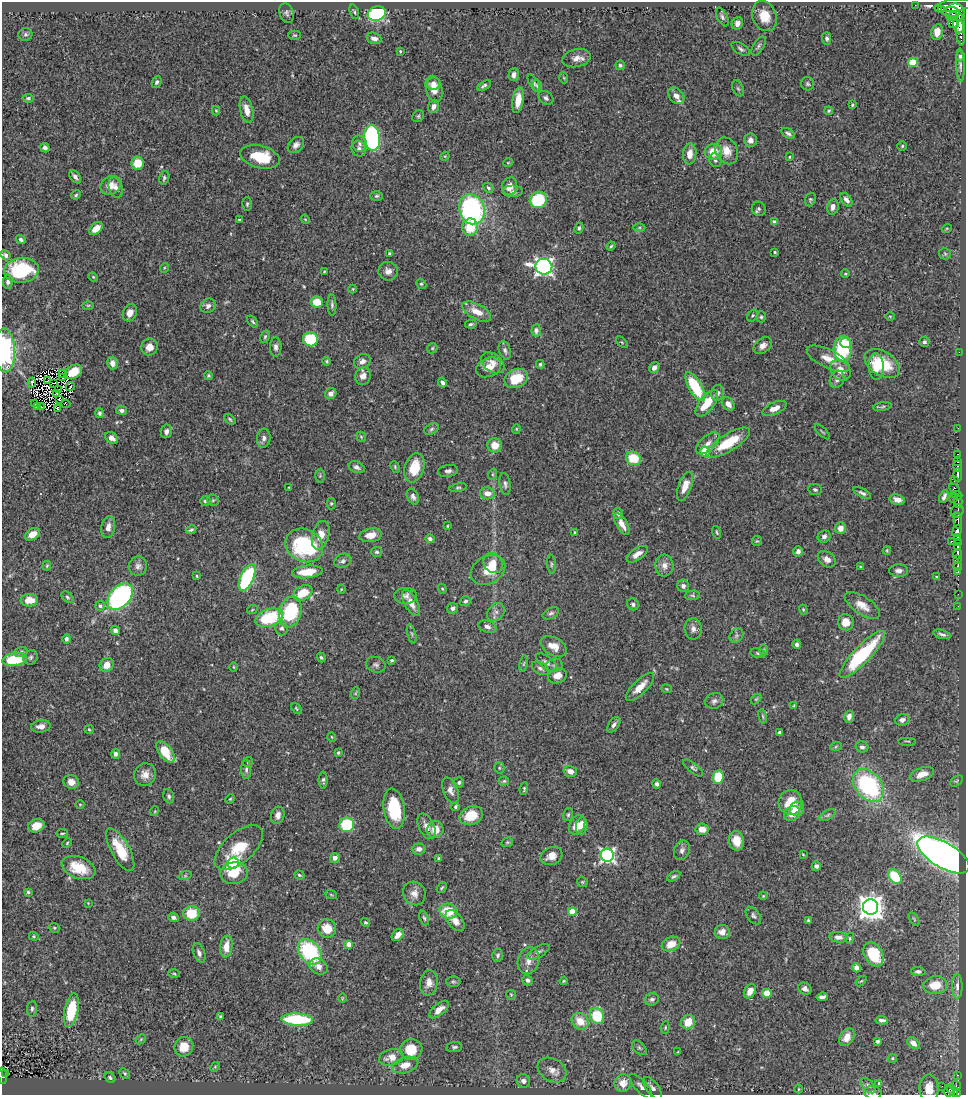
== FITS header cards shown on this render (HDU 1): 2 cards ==
NAXIS1  =                  964
NAXIS2  =                 1093

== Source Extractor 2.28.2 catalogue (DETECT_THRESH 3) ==
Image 964 x 1093 px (HDU 1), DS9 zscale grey, 1 PNG px = 1 image px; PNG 968 x 1097 px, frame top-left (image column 1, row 1093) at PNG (2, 2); each listed source drawn as its Kron ellipse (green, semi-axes under 4 px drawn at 4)
Background 0.705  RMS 0.026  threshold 0.0775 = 3 sigma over >= 5 px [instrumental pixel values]
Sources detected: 486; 4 with non-positive FLUX_AUTO (blend fragments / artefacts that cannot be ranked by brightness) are neither listed nor drawn; the other 482 listed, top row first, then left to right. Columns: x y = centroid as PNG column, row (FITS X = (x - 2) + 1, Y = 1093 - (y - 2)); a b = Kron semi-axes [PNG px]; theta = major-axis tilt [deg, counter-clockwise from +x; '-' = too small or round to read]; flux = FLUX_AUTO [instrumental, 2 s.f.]
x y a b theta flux
915 5 2 2 - 4.9
953 6 19 6 7 1500
938 8 3 2 - 87
942 9 3 3 - 73
354 12 7 4 -69 2.8
951 12 8 5 -3 940
956 12 9 8 - 1500
286 13 10 7 -71 5.3
377 13 9 7 22 240
764 16 16 12 -67 29
722 17 10 5 -64 5
953 17 6 4 13 470
737 23 6 5 - 6.9
953 23 5 5 - 260
959 23 10 5 90 920
937 32 8 6 78 14
961 33 12 3 -86 550
25 34 7 6 - 3.6
295 35 6 4 -1 2.3
374 38 7 5 -19 8.2
827 38 6 4 -89 4.5
759 46 11 5 57 4.4
741 49 10 5 -32 4.8
400 51 3 3 - 1.7
960 56 5 3 - 3.4
576 58 14 9 12 13
913 62 5 4 - 42
620 65 5 4 - 3.3
960 65 17 4 -88 6
514 75 6 5 - 8.1
564 78 5 3 - 1.6
157 82 6 4 64 3.9
433 83 7 6 - 6.2
534 83 10 4 -59 3.9
808 84 6 6 - 3.5
484 85 7 3 30 3.7
537 86 6 5 - 3
434 89 13 8 -75 22
738 89 8 5 -62 3.4
676 96 9 6 -47 12
28 98 5 4 - 2.8
546 98 8 6 -37 5.1
518 100 13 5 82 22
852 105 4 3 - 2.2
434 106 7 5 68 7.3
216 110 5 4 - 1.8
247 110 13 6 -77 18
829 111 4 3 - 2.1
418 116 6 5 - 3
788 133 7 4 -33 4.6
372 138 13 8 -84 280
750 140 7 6 - 8.3
360 144 8 7 - 6.7
296 145 9 6 43 7.6
902 146 5 4 - 2.3
45 148 5 4 - 6.8
359 149 8 7 - 5.8
727 151 14 10 -65 22
713 152 8 8 - 32
690 154 10 6 84 17
445 156 5 4 - 1.7
260 157 20 11 -14 63
789 157 4 3 - 1.5
715 160 7 6 - 4
137 163 6 6 - 29
508 163 5 4 - 1.9
75 177 7 5 -52 5.4
164 178 7 5 75 3.8
110 185 11 9 34 16
510 186 9 7 70 19
116 188 10 6 -72 8.5
488 188 6 4 -48 3.6
513 192 10 6 0 6.1
76 195 5 4 - 2.5
377 196 6 4 2 2.9
810 199 7 5 71 2.8
538 200 9 8 - 81
846 200 8 5 -53 7.2
247 204 7 5 88 3.2
833 207 8 5 82 9.2
472 209 15 12 -71 300
759 209 7 7 - 4.3
305 219 5 3 - 1.6
239 220 3 3 - 1.9
774 222 4 4 - 6.6
470 227 9 8 - 46
639 227 6 4 1 2.7
96 228 8 5 40 20
579 228 5 4 - 3.2
947 228 5 3 - 1.5
21 239 5 4 - 3.8
611 246 4 4 - 2.3
775 252 3 3 - 2.4
390 254 3 3 - 2.4
945 254 6 5 - 2.8
5 255 5 4 - 4.9
544 267 8 8 - 700
164 268 5 3 - 1.6
21 270 17 12 6 120
388 271 10 9 - 11
324 272 3 3 - 1.7
845 274 4 3 - 1.7
93 277 4 4 - 1.8
8 282 7 5 85 5.8
421 284 5 4 - 2.5
353 289 4 4 - 1.5
317 302 6 5 - 28
88 305 6 4 1 1.8
332 305 10 4 -88 4.3
208 306 8 7 - 7.3
477 311 16 7 -29 21
130 313 9 6 67 12
752 315 6 4 56 2.9
890 316 5 3 - 1.4
761 317 5 4 - 2.9
253 321 7 3 -50 2.6
471 324 5 3 - 2.7
536 330 6 4 84 5.1
265 337 7 4 64 2.5
310 339 7 7 - 70
622 342 7 3 -45 1.9
924 342 5 5 - 4.2
846 343 6 5 - 34
763 346 10 7 39 10
149 347 8 8 - 13
276 347 9 6 -89 6.1
432 348 5 4 - 2.5
843 349 13 9 87 120
5 350 22 10 -87 200
505 350 9 5 -72 5.1
959 352 2 2 - 74
828 359 23 9 -26 23
326 361 4 3 - 2
362 361 9 7 27 7.9
112 363 6 5 - 9.8
493 363 13 9 -37 12
540 364 4 3 - 2.7
882 364 19 12 -32 59
876 366 13 7 -86 50
489 367 13 9 24 19
654 367 6 5 - 8.1
840 370 11 9 -49 18
73 372 9 6 30 33
63 374 4 2 - 2.7
208 375 4 4 - 2.2
363 376 9 7 77 11
63 378 2 2 - 0.67
516 378 12 9 23 45
837 379 9 7 66 7.6
48 380 2 2 - 1.6
32 383 5 2 - 0.28
53 383 4 2 - 0.73
442 383 5 3 - 4.7
70 386 4 2 - 1.6
695 387 16 6 -60 87
59 390 2 2 - 0.9
56 393 2 2 - 1.4
331 393 6 5 - 10
718 393 8 6 73 5.1
59 399 3 2 - 2.1
35 403 3 2 - 1.3
707 403 16 7 52 44
66 404 4 2 - 0.46
728 404 7 5 -49 12
37 406 3 2 - 1.1
41 406 3 2 - 2.3
882 407 9 3 9 2.9
57 408 3 2 - 1.4
775 408 13 6 24 15
121 410 5 4 - 5.6
100 413 5 4 - 4.1
230 419 6 4 -39 2.6
958 428 2 2 - 7.8
431 429 8 5 28 3.7
516 429 4 4 - 1.9
166 431 7 5 79 6.7
822 432 10 2 -45 1.9
361 437 5 4 - 2.3
112 438 7 5 -36 11
264 438 9 7 86 6.8
708 443 14 7 41 11
728 443 25 8 31 59
495 445 7 7 - 22
705 452 5 5 - 87
958 454 3 2 - 18
633 458 7 6 - 49
958 461 3 3 - 170
958 466 5 3 - 320
357 467 8 5 -23 5.5
395 467 6 4 -66 2.3
414 468 15 9 72 44
448 471 10 6 8 5.7
493 474 6 4 71 2.4
958 475 7 3 -90 390
320 476 7 4 90 2.4
954 480 3 3 - 22
505 484 11 5 -81 5.6
685 486 15 6 70 22
289 487 3 2 - 1
458 488 9 4 11 3.5
815 489 7 5 -9 3.9
955 489 6 3 -41 33
487 493 7 6 - 16
862 493 10 4 -27 4.8
957 495 5 2 - 38
413 497 8 5 -63 6
944 497 6 3 66 5.2
954 499 2 2 - 8.7
213 500 6 5 - 3.1
897 500 8 5 -15 10
205 501 5 5 - 3.1
958 502 6 2 90 96
331 503 6 4 90 2.7
957 511 7 6 - 140
618 513 6 5 - 5.7
958 521 8 3 -87 120
622 524 12 5 -59 16
447 526 4 2 - 1.3
108 527 11 7 79 12
841 528 6 5 - 13
191 530 5 3 - 3
957 531 6 4 65 520
575 532 3 3 - 2
717 532 6 3 -72 1.9
32 534 8 5 32 18
321 535 14 8 75 20
371 535 11 7 10 21
824 536 6 6 - 6.4
958 538 3 2 - 45
430 539 4 4 - 4.9
757 541 5 5 - 2.1
952 541 3 2 - 48
958 543 2 2 - 0.3
304 545 19 16 -26 160
957 547 3 3 - 130
887 550 4 4 - 1.8
798 551 5 4 - 5.4
377 552 6 5 - 3.3
637 554 12 6 34 12
958 554 5 3 - 400
827 559 10 7 -36 9.9
958 559 4 3 - 130
343 561 9 7 25 7
493 563 10 9 - 16
551 564 9 4 -86 3.1
47 566 5 3 - 1.9
138 566 9 9 - 7.9
664 566 11 9 -87 12
958 566 4 3 - 160
861 567 4 2 - 1.7
488 570 18 13 31 37
899 571 9 6 -1 7.1
307 572 15 6 6 37
958 572 3 2 - 16
197 576 4 3 - 1.6
247 577 14 6 65 190
937 577 3 2 - 2
683 586 6 6 - 6.1
341 589 4 3 - 1.3
442 589 5 4 - 1.8
303 593 10 7 28 37
958 594 3 2 - 1.4
693 595 7 5 3 2.9
405 596 11 8 3 8.2
67 597 7 4 -41 3.2
120 597 15 10 48 350
29 600 8 6 1 23
465 601 5 5 - 3.2
411 603 14 6 -61 17
633 604 6 5 - 3.9
862 605 20 9 -33 19
100 606 5 4 - 4.3
958 606 2 2 - 3.4
452 608 5 5 - 5.5
252 610 5 3 - 1.7
803 610 5 4 - 2.1
290 612 16 11 74 110
496 612 10 7 49 7.4
551 613 9 5 28 4.3
269 618 14 8 18 91
846 622 8 8 - 21
487 626 9 6 -17 6.6
282 628 7 6 - 5.4
693 629 10 8 -87 8.7
115 631 5 4 - 6.2
412 634 10 3 -75 3.2
942 634 9 3 -16 4.3
736 635 8 6 47 4.5
66 639 5 4 - 4.3
797 644 4 4 - 4.2
554 646 14 9 -29 18
764 650 6 3 89 2.2
21 652 7 5 18 3.2
758 653 7 5 -10 3.3
862 654 31 8 46 150
31 657 7 6 - 4.4
321 658 5 4 - 2.7
14 660 12 6 8 77
392 660 3 3 - 2.6
547 663 13 6 -39 7.4
524 664 8 4 81 2.5
107 665 7 6 - 16
376 665 10 7 -21 5.6
554 665 8 6 15 5
234 667 5 3 - 1.6
540 668 9 5 -31 5.2
557 676 9 7 21 17
640 687 18 7 44 23
666 689 5 4 - 1.9
356 693 6 4 71 2.2
756 699 6 4 45 1.9
714 701 9 7 24 6.6
794 706 4 3 - 1.8
296 709 6 4 -52 2.1
763 716 7 3 -81 2.3
849 717 6 4 75 9.1
902 720 7 5 15 7.2
614 725 9 5 55 5.5
41 726 10 6 8 11
89 729 5 4 - 2.1
780 732 4 3 - 3.8
332 737 5 3 - 1.4
907 741 9 2 0 1.7
836 746 6 4 20 2.2
862 747 6 5 - 5
165 752 12 6 -54 39
338 753 3 3 - 2.5
116 754 5 4 - 5.5
248 762 5 4 - 2.3
499 768 5 5 - 2.4
693 768 12 5 -39 4.3
246 769 9 5 90 5.1
570 771 6 5 - 12
922 774 13 6 18 20
145 775 11 11 - 14
718 777 7 5 84 48
323 780 8 4 90 3.9
504 781 5 4 - 2.9
957 781 7 4 33 2.4
71 782 8 7 - 13
459 782 5 5 - 3.9
657 784 5 4 - 5
868 785 18 13 -50 220
524 789 6 3 82 2.4
450 790 13 7 -69 10
169 796 7 5 -72 3.8
230 799 5 3 - 1.8
790 802 12 12 - 40
80 804 4 3 - 1.5
455 807 4 3 - 2.5
394 809 20 10 -81 83
797 809 7 7 - 9.4
155 811 5 3 - 1.4
792 813 8 7 - 23
278 815 8 6 77 9.4
568 815 6 5 - 2.9
828 815 9 4 28 3.9
471 816 12 9 21 42
347 825 7 7 - 92
577 825 10 7 63 23
36 826 8 6 22 19
427 826 14 7 -65 13
582 826 8 5 83 19
702 829 6 5 - 17
435 830 8 8 - 23
62 833 6 3 8 2
736 841 10 7 -79 25
507 842 6 4 19 2.2
67 843 5 3 - 2
239 847 29 15 41 52
419 849 7 5 3 6.7
120 850 24 9 -61 47
682 850 10 7 69 7.2
803 854 3 3 - 1.3
607 855 6 6 - 420
943 855 29 12 -31 1300
551 856 11 8 27 16
335 858 5 4 - 8.1
438 858 4 3 - 1.7
233 863 6 5 - 360
816 866 5 4 - 5.4
78 868 17 10 -20 51
234 873 14 10 6 41
299 875 5 4 - 2.5
185 876 7 4 18 2.7
674 876 7 4 28 3.3
895 877 8 6 -52 63
582 882 6 5 - 2.3
442 888 6 3 52 2.1
28 892 4 3 - 2.8
414 893 12 11 - 13
331 894 6 3 -21 2.2
763 896 4 3 - 1.6
88 903 3 3 - 1.2
871 907 8 7 - 1700
448 911 9 7 -14 42
572 911 4 4 - 45
191 913 8 7 - 45
753 916 10 6 -52 4.9
173 917 5 4 - 5.8
424 918 7 4 -70 2.9
914 919 7 3 -58 2
455 921 12 7 -51 13
808 921 4 3 - 2.4
365 922 5 4 - 2.4
54 928 5 4 - 2.3
327 928 9 9 - 29
722 932 7 7 - 12
398 935 7 5 47 13
34 936 5 4 - 2
838 937 9 5 -7 7.8
850 938 5 4 - 2
348 944 4 4 - 14
671 944 9 7 24 25
226 947 11 6 83 22
310 952 14 10 -51 160
538 952 12 5 30 6
199 953 10 5 -70 6.5
874 954 13 9 -59 60
498 955 6 5 - 4.1
529 961 13 10 72 16
319 967 9 7 -32 12
856 968 5 4 - 7
918 971 7 4 -3 4.9
174 974 5 3 - 2
527 980 5 5 - 4.5
564 981 4 3 - 1.8
861 981 6 4 42 2
453 982 7 5 0 2.7
429 983 13 9 82 14
935 985 12 9 6 32
957 986 12 5 89 8
805 989 7 5 -30 6.1
750 991 8 5 60 14
767 993 5 4 - 38
511 995 5 4 - 1.9
822 997 6 4 6 6.4
342 998 5 3 - 1.4
652 999 7 6 - 4.7
32 1009 8 5 84 3.9
71 1010 17 7 78 61
439 1010 12 5 40 14
220 1016 4 4 - 2.3
597 1016 8 7 - 72
297 1019 16 6 -3 130
882 1020 6 3 -6 4.5
580 1021 9 7 -43 27
688 1022 7 6 - 28
665 1028 6 4 84 2.1
847 1037 9 6 57 16
141 1039 6 4 45 2.4
878 1041 3 3 - 2.9
913 1043 7 5 -40 11
184 1047 10 9 - 29
454 1047 8 5 7 4
639 1048 9 5 -45 3.7
411 1049 11 10 - 46
678 1052 3 3 - 1.5
391 1057 12 8 12 22
892 1058 5 4 - 2.2
405 1065 13 8 16 20
215 1067 5 4 - 2
552 1070 15 11 -30 17
125 1073 6 4 -42 2.7
5 1074 3 3 - 9
957 1075 3 2 - 9.2
3 1076 8 3 -85 73
110 1078 6 5 - 3.3
523 1081 7 6 - 8.5
623 1083 9 8 - 20
879 1083 3 3 - 1.8
956 1085 5 3 - 13
641 1086 15 6 -48 7.8
868 1086 9 5 -46 4.5
942 1086 2 2 - 13
653 1088 13 6 -53 7.6
929 1088 14 9 -90 21
798 1089 4 3 - 1.6
953 1091 7 4 -52 120
949 1092 5 4 - 160
873 1093 8 6 -9 5
958 1094 3 2 - 1.7
At the frame edge (FLAGS 8, measured only in part): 5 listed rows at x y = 5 350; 3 1076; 929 1088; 873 1093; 958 1094
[4 non-positive-flux detections neither listed nor drawn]